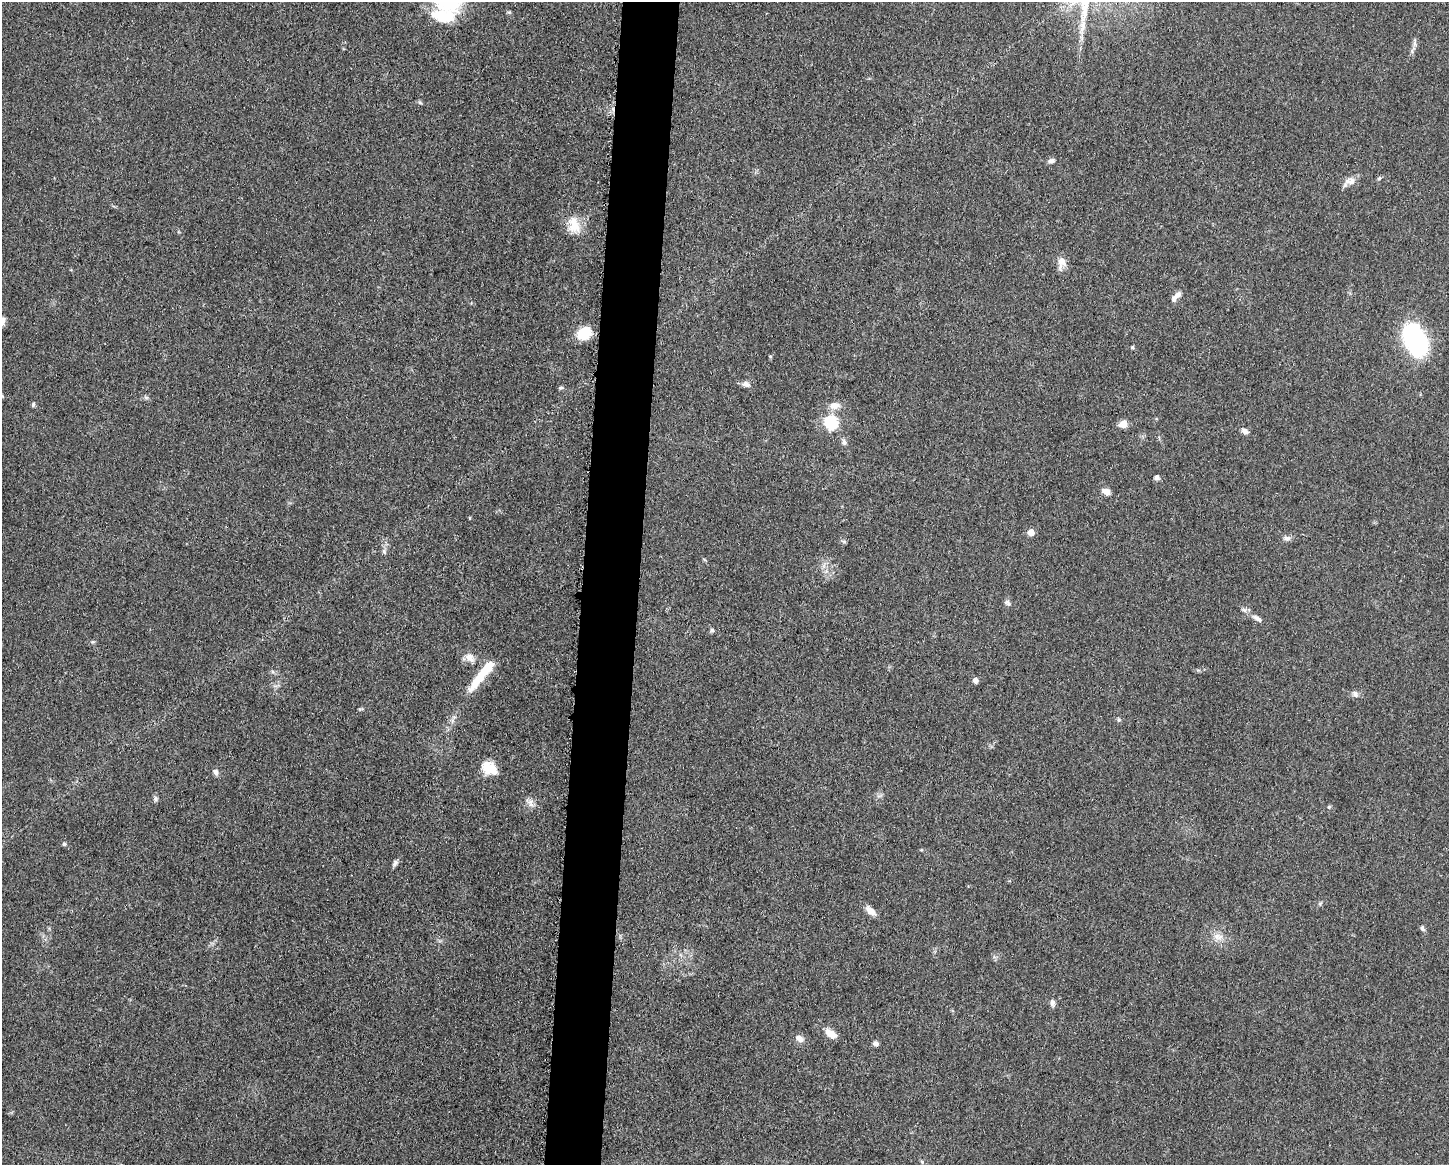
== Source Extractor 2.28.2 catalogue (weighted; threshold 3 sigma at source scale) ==
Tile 8 of 3 x 4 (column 2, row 3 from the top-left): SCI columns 1678-3124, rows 1166-2328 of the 4682 x 4654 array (HDU 1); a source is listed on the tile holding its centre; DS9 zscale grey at full resolution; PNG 1451 x 1167 px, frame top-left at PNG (2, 2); no overlay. Shown black and unused: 4% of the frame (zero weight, under 3 of 5 exposures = <1% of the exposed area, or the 3 px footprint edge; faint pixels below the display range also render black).
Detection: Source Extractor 2.28.2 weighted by HDU 2 'WHT'; one run over the whole footprint, this tile lists its part. Background 0.0607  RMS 0.0056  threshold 0.0251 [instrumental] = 3 sigma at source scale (4.5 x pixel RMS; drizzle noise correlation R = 1.50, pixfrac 1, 0.05/0.05 arcsec/px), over >= 5 px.
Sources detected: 57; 1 inside a brighter listed object's ellipse — not listed separately; the other 56 listed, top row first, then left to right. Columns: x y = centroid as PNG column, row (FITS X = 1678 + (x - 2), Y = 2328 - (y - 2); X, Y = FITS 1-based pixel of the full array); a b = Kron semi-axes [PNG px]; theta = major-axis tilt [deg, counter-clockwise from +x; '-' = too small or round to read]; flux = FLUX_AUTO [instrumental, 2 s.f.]
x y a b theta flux
443 16 33 16 -6 18
1082 30 7 5 89 1.9
1415 44 10 5 90 1.7
420 103 6 4 -20 0.82
1051 161 9 6 12 1.7
1379 178 6 5 - 0.88
1350 181 16 10 4 4.2
574 225 23 15 -78 10
1062 261 12 11 - 5.2
1177 296 14 5 44 3.8
2 322 11 7 67 3.2
584 334 14 11 27 15
1415 340 28 17 -62 100
1132 347 5 4 - 0.77
770 356 5 3 - 0.48
746 384 11 7 -16 2.5
561 388 6 4 18 0.86
146 397 7 4 -2 1
33 404 6 4 74 0.98
834 406 12 8 6 4.9
831 423 6 6 - 74
1123 424 9 7 17 5
1245 431 10 6 -24 2.2
844 442 9 6 -67 1.6
1157 477 6 5 - 2.1
1106 491 8 6 -27 4.1
1031 532 5 5 - 6.1
1287 538 10 7 -4 2.1
844 542 6 4 -20 0.82
384 552 7 5 -68 1.3
1007 602 9 6 -34 1.5
1258 619 15 6 -34 3
712 630 5 5 - 1
93 642 6 5 - 0.92
470 657 15 10 -46 4.4
478 680 37 10 50 14
975 680 6 5 - 2.3
1355 694 9 6 -64 1.8
360 709 8 3 5 0.67
1119 720 5 5 - 0.91
489 768 19 13 -30 10
216 772 8 7 - 1.7
155 799 7 6 - 1.3
530 803 13 8 -53 3.1
1329 807 5 5 - 0.67
64 844 6 5 - 0.89
395 863 9 6 71 1.5
1320 904 6 5 - 0.86
870 911 15 7 -44 4
1422 928 8 5 -61 1.3
1218 937 15 8 -13 4.5
1053 1003 10 6 -87 2.1
831 1034 15 8 -36 5.4
799 1038 13 8 -34 3.1
876 1043 7 6 - 1.7
922 1162 6 4 -48 0.75
Isophote crosses this tile's border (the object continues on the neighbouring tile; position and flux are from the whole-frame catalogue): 1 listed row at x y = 2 322